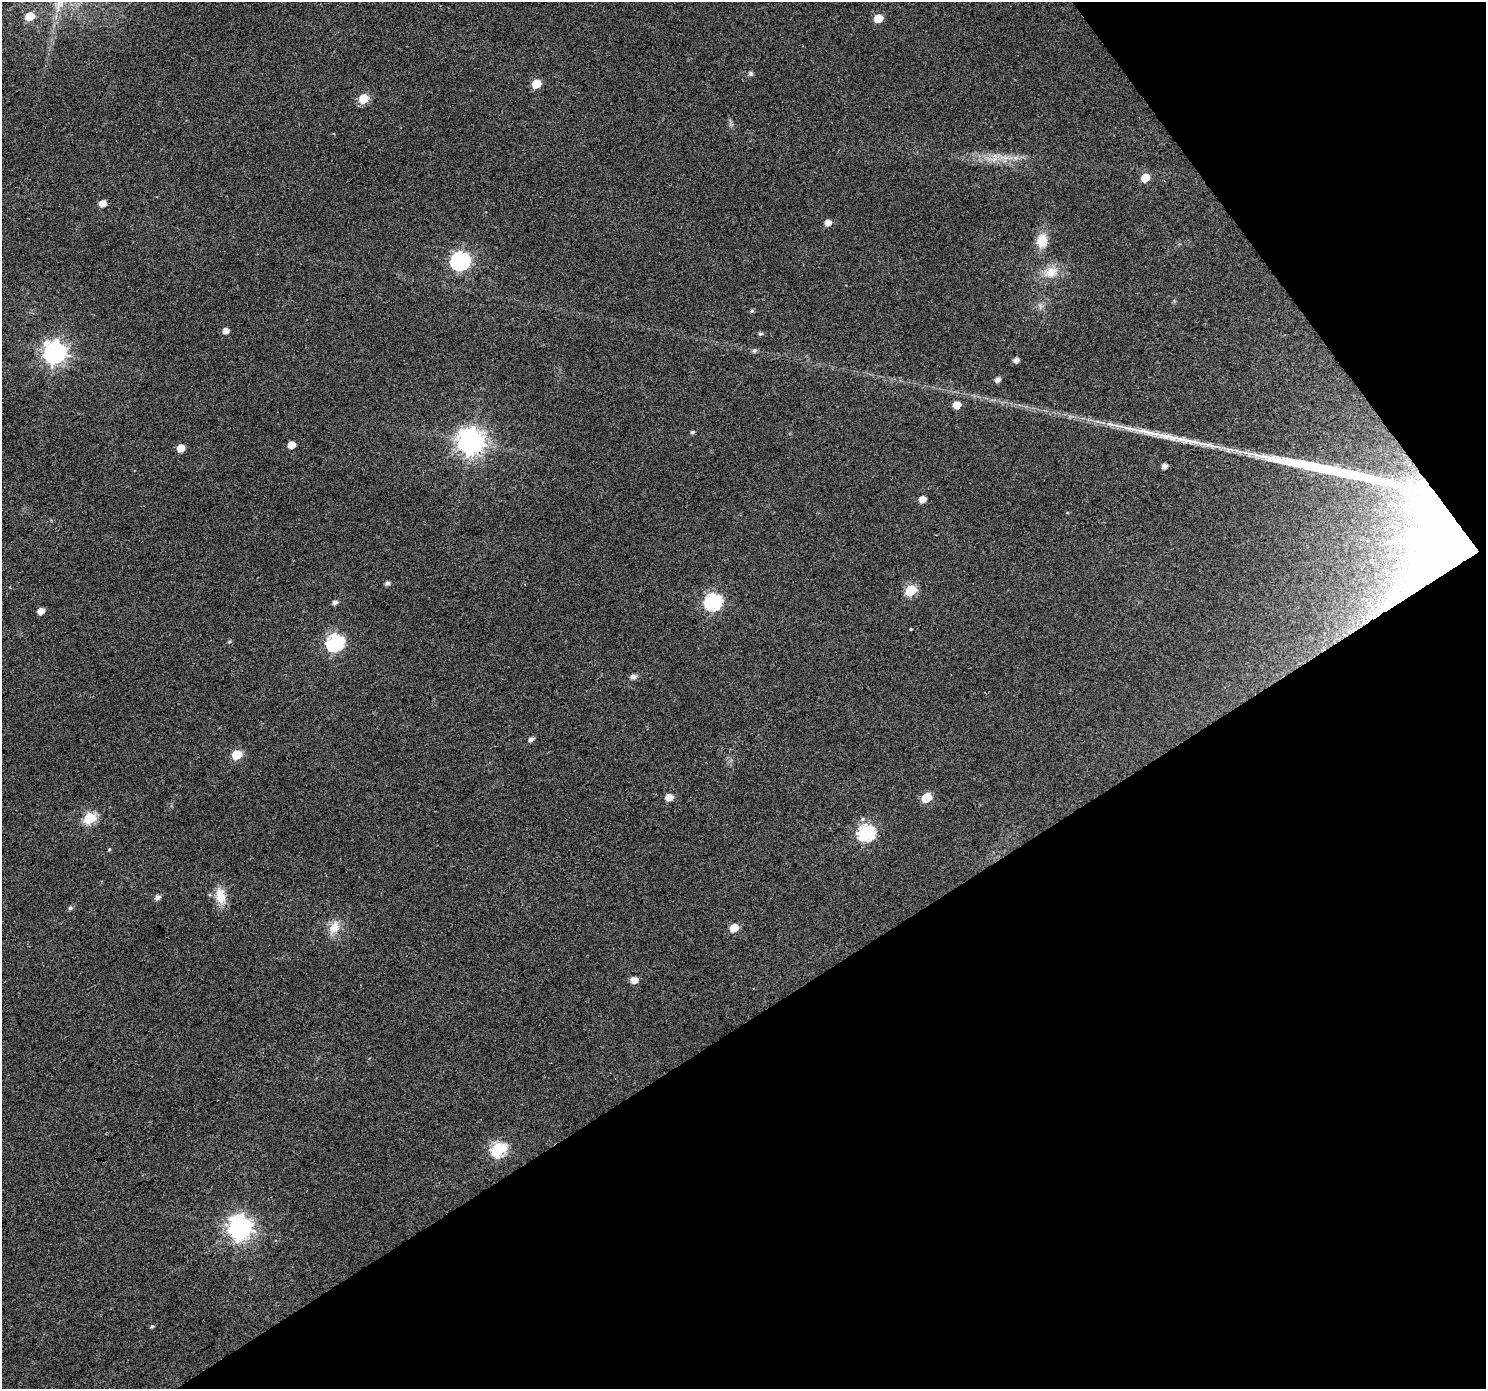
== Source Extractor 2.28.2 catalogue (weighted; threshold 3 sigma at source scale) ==
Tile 12 of 4 x 4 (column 4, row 3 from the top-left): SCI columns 4455-5938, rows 1577-2963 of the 5938 x 5863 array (HDU 1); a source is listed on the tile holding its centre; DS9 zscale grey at full resolution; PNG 1488 x 1391 px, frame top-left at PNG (2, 2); no overlay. Shown black and unused: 32% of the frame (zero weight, under 2 of 3 exposures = <1% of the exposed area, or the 3 px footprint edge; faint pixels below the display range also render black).
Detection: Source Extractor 2.28.2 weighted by HDU 2 'WHT'; one run over the whole footprint, this tile lists its part. Background 0.0767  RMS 0.0077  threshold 0.0348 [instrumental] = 3 sigma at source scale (4.5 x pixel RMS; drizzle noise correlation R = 1.50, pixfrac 1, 0.0396/0.0396 arcsec/px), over >= 5 px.
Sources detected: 57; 1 inside a brighter object's white glare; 2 long thin detections or spike segments (spike, bleed or trail) — not listed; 1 inside a brighter listed object's ellipse — not listed separately; the other 53 listed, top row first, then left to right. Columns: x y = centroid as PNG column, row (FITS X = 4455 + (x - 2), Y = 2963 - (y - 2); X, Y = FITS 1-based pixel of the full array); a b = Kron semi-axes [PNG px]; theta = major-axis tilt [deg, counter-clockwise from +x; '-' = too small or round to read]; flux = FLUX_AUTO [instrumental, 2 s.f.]
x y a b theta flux
30 16 6 5 - 20
878 18 6 5 - 16
751 73 5 5 - 2.1
536 84 6 5 - 24
363 99 6 5 - 27
1005 157 7 7 - 3.6
1145 178 6 5 - 16
103 203 5 5 - 8.7
828 223 6 5 - 5.5
1042 241 15 12 87 14
460 261 8 7 - 270
1051 272 20 14 19 14
752 311 6 5 - 1.3
226 331 5 5 - 5.9
760 334 5 5 - 1.4
754 350 6 6 - 1.8
55 352 8 8 - 510
1016 360 5 5 - 3.7
997 380 6 5 - 3.6
957 405 6 5 - 9.4
693 432 5 4 - 1.4
1148 432 54 7 -13 22
471 442 9 8 - 800
291 445 5 5 - 9.7
181 448 5 5 - 12
1164 466 5 5 - 3.8
922 499 6 5 - 6.8
1454 546 82 67 69 500
387 583 5 5 - 2.5
911 590 6 6 - 53
713 601 8 7 - 190
335 602 5 5 - 2.9
41 611 5 5 - 7.1
911 629 3 3 - 3.6
229 642 5 4 - 1.2
335 642 8 7 - 200
633 677 9 6 7 2.6
531 739 6 5 - 3
237 755 6 5 - 29
669 797 6 5 - 10
927 798 6 5 - 28
90 818 6 6 - 72
866 833 8 7 - 170
109 849 4 4 - 0.78
220 896 21 13 -80 14
158 897 7 5 22 3
70 908 5 5 - 1.8
334 927 20 13 59 11
734 928 6 5 - 16
634 980 6 5 - 7.1
499 1149 7 6 - 120
240 1228 9 8 - 560
152 1326 5 4 - 1.1
Overlapping masked pixels (flux is a lower limit): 2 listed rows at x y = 471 442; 1454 546